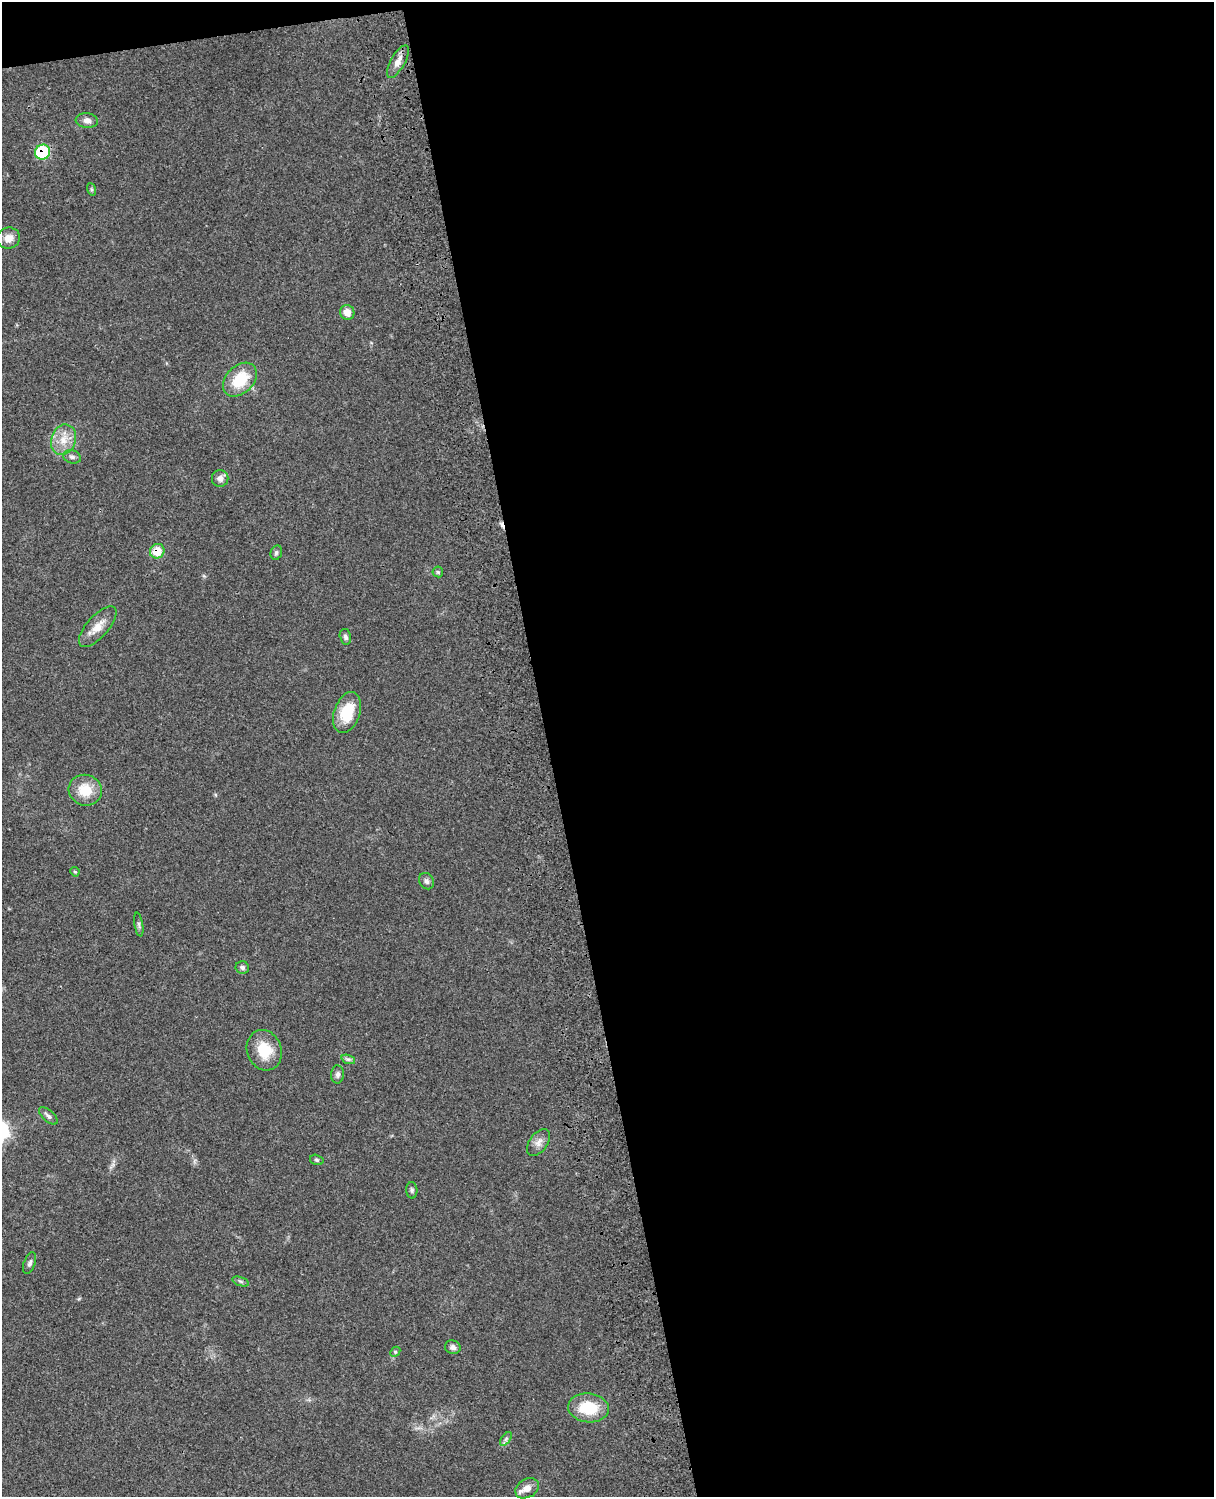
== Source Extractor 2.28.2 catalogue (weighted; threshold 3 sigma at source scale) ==
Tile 4 of 4 x 3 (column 4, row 1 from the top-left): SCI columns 3757-4968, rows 3269-4763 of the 5087 x 4928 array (HDU 1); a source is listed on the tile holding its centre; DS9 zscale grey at full resolution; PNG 1216 x 1499 px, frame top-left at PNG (2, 2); each listed source drawn as its Kron ellipse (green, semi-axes under 4 px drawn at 4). Shown black and unused: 56% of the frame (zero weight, under 3 of 4 exposures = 6% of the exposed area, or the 3 px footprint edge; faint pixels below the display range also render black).
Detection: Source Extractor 2.28.2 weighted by HDU 2 'WHT'; one run over the whole footprint, this tile lists its part. Background 0.0799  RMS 0.0058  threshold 0.0263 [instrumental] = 3 sigma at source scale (4.5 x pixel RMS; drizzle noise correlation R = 1.50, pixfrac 1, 0.05/0.05 arcsec/px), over >= 5 px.
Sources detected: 36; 1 cosmic-ray / hot-pixel residue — neither listed nor drawn; the other 35 listed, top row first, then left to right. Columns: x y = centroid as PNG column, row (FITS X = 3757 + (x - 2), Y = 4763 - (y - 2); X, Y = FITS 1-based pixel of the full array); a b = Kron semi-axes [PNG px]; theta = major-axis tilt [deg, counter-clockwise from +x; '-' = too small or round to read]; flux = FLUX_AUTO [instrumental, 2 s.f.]
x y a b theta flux
398 62 18 7 60 4.8
87 120 11 7 -6 2.8
43 152 8 7 - 39
91 189 6 4 -71 0.88
8 238 11 10 - 5
347 312 7 7 - 5.4
240 380 19 13 45 20
64 440 15 12 70 8.4
72 457 9 6 -17 1.9
220 478 8 8 - 3.2
157 551 7 7 - 12
276 553 7 5 74 1.3
438 572 5 5 - 0.86
98 627 25 11 48 8
345 637 8 5 -76 1.5
347 712 21 13 70 18
85 790 16 15 - 13
75 872 5 3 - 0.58
426 881 8 7 - 2.1
139 925 12 3 -80 1.3
242 967 7 6 - 1.6
264 1050 21 17 -70 15
348 1059 7 4 -18 1.3
338 1074 9 6 88 1.8
48 1116 11 5 -42 1.9
539 1142 15 9 53 3.9
317 1160 7 5 -16 0.97
412 1190 8 5 -88 1.3
30 1263 11 5 69 1.7
240 1281 8 3 -19 1
453 1347 8 7 - 2.1
395 1352 5 4 - 0.75
588 1408 20 14 -6 20
506 1439 8 4 53 1.2
527 1488 13 9 29 4.8
Overlapping masked pixels (flux is a lower limit): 2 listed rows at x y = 43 152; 157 551